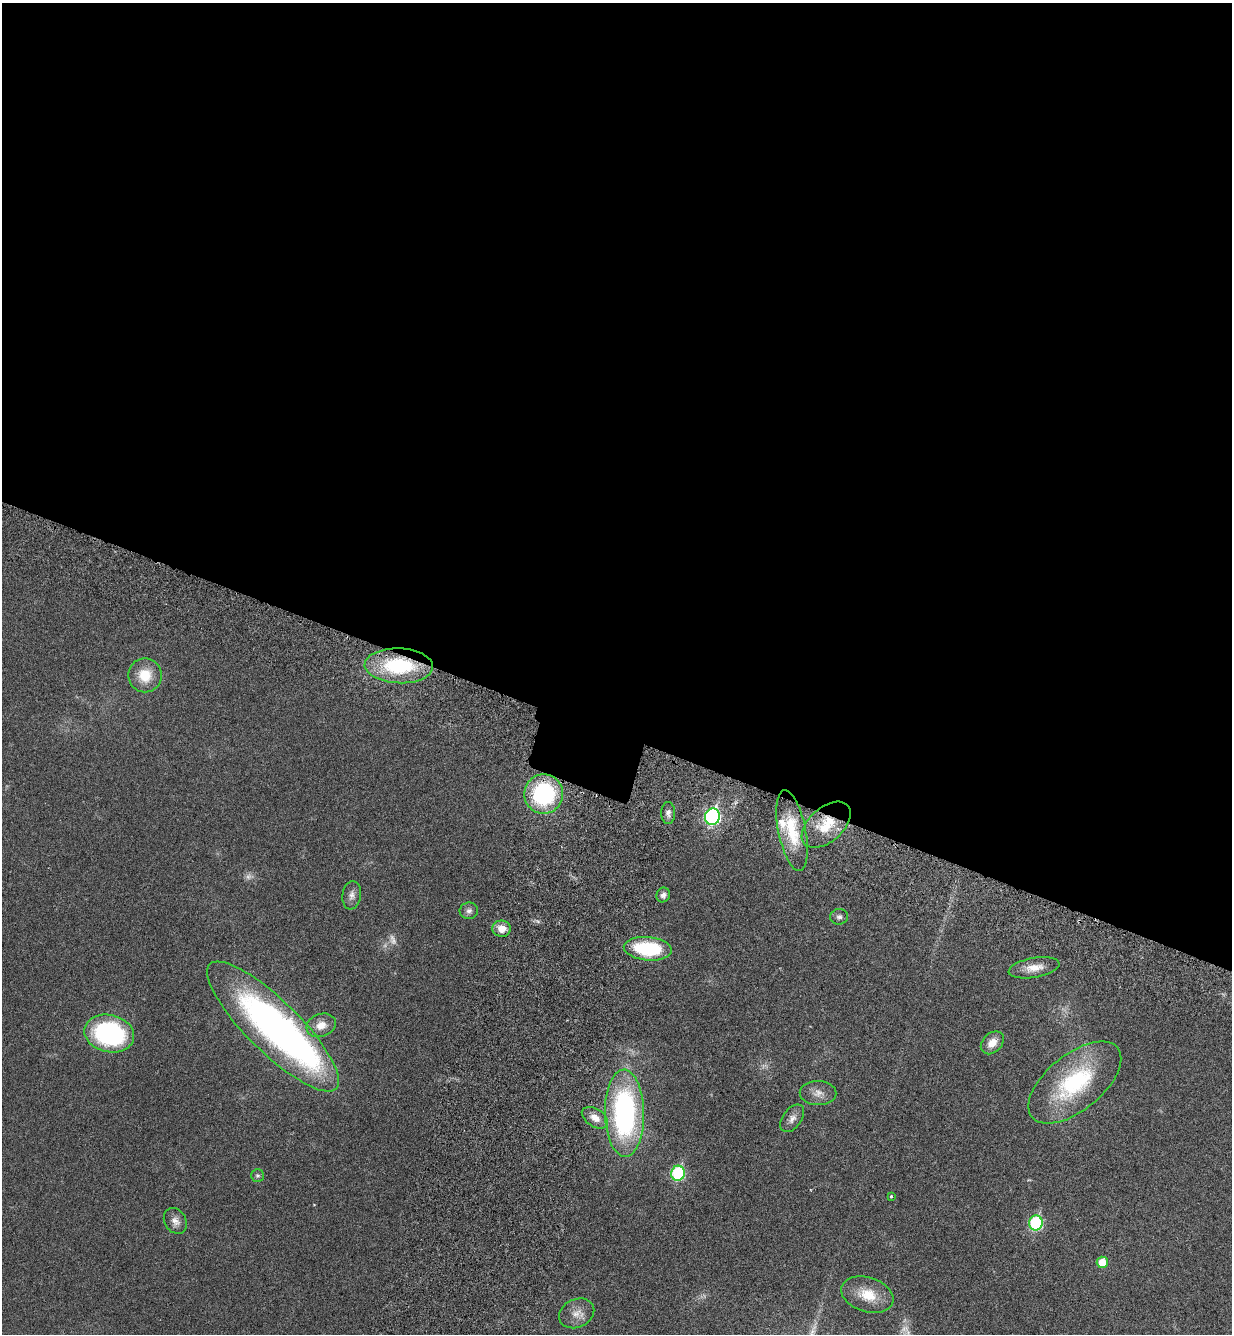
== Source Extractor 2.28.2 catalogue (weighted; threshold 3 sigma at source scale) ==
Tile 3 of 4 x 4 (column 3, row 1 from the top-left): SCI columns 2681-3910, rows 4075-5406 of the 5486 x 5479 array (HDU 1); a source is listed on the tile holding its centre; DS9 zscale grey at full resolution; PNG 1234 x 1336 px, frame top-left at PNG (2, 3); each listed source drawn as its Kron ellipse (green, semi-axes under 4 px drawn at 4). Shown black and unused: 55% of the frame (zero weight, under 3 of 6 exposures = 5% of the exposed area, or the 3 px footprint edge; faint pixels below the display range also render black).
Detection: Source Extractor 2.28.2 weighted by HDU 2 'WHT'; one run over the whole footprint, this tile lists its part. Background 0.0331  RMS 0.0029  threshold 0.012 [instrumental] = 3 sigma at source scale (4.09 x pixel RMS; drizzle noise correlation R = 1.36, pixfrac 0.8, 0.05/0.05 arcsec/px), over >= 5 px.
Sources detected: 35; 2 too faint to see at this stretch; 1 inside a brighter object's white glare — neither listed nor drawn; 1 inside a brighter listed object's ellipse — not listed separately; the other 31 listed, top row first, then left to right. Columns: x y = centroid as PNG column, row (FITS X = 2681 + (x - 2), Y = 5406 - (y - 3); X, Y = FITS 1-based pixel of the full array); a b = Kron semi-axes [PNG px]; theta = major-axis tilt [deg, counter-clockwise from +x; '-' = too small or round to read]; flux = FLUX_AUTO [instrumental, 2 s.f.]
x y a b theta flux
399 666 34 17 -2 21
145 675 17 17 - 6
544 794 20 19 - 29
668 813 11 7 -90 1.2
712 817 8 7 - 53
826 825 29 17 42 8.1
792 830 41 13 -79 10
352 895 14 9 83 1.6
663 895 7 6 - 1
469 911 9 8 - 1
839 917 9 7 5 0.86
502 929 9 8 - 2.9
648 949 24 11 -5 19
1034 968 26 10 10 3.6
321 1025 15 11 19 2.9
273 1026 89 26 -45 110
109 1033 25 18 -12 38
992 1043 13 9 45 2.9
1075 1082 55 28 39 27
818 1093 18 12 -1 2.5
624 1113 43 19 -89 57
595 1118 14 9 -33 2.5
792 1118 15 9 54 1.8
678 1173 7 7 - 27
258 1175 6 6 - 0.59
891 1196 3 3 - 0.52
175 1221 14 10 -58 1.9
1036 1223 7 7 - 25
1102 1262 6 5 - 4.9
867 1295 27 17 -17 6.6
577 1313 18 14 25 3
Overlapping masked pixels (flux is a lower limit): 2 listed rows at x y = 399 666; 826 825